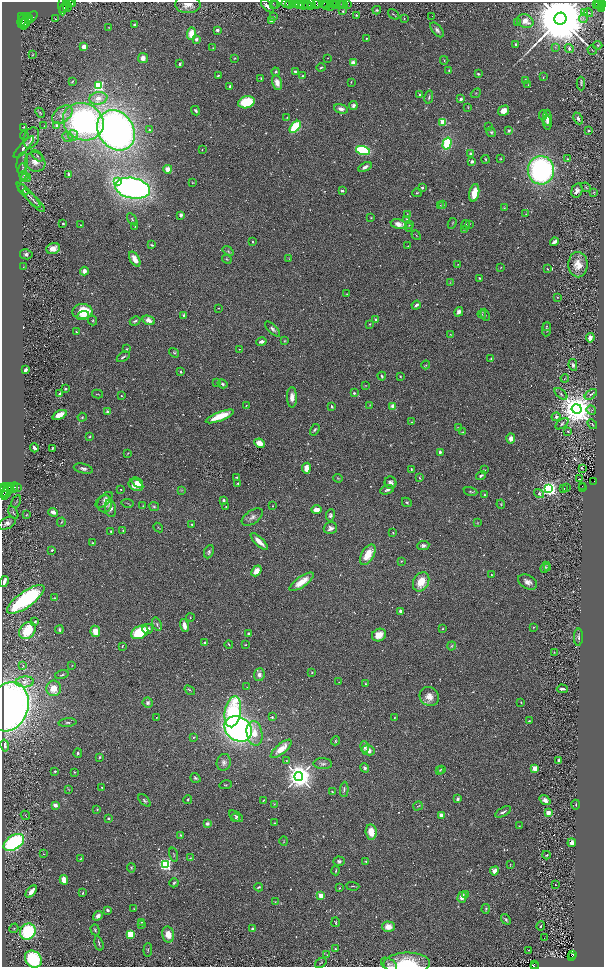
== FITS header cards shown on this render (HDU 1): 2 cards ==
NAXIS1  =                 1204
NAXIS2  =                 1930

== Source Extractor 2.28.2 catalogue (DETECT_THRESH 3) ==
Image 1204 x 1930 px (HDU 1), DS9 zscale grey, zoomed out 1/2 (1 PNG px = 2 x 2 image px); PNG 606 x 969 px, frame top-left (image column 1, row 1930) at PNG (2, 2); each listed source drawn as its Kron ellipse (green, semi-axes under 4 px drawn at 4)
Background 0.557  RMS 0.026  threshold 0.0773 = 3 sigma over >= 5 px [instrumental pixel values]
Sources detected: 707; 53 cannot appear on this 1/2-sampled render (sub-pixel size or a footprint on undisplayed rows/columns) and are neither listed nor drawn; of the other 654, the 500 brightest by FLUX_AUTO listed and drawn (154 fainter detections omitted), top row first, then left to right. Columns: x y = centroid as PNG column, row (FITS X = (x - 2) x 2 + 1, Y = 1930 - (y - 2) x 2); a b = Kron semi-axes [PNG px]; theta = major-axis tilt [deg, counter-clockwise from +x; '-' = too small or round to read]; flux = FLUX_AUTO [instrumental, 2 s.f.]
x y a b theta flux
73 2 2 1 - 910
69 3 6 3 -25 4300
273 3 2 1 - 20
286 3 5 2 - 650
293 3 3 2 - 490
302 3 2 1 - 200
311 3 5 3 - 670
317 3 3 2 - 320
331 3 2 2 - 74
335 3 3 2 - 70
339 3 2 2 - 730
342 3 2 1 - 41
344 3 2 2 - 140
348 3 2 1 - 27
596 3 2 1 - 95
63 4 11 3 87 3300
188 4 12 9 -2 48
289 4 4 2 - 610
300 4 2 2 - 470
307 4 3 2 - 630
323 4 4 1 - 880
326 4 2 1 - 80
599 4 4 2 - 350
603 4 3 2 - 450
276 5 2 1 - 120
296 5 3 2 - 160
304 5 4 2 - 690
306 5 2 1 - 610
316 5 4 2 - 630
267 6 8 3 -45 19
310 6 2 1 - 430
327 6 2 1 - 300
330 6 2 1 - 17
596 6 3 1 - 10
601 6 2 1 - 320
67 7 5 2 - 3100
64 8 5 2 - 1900
602 8 4 3 - 410
377 10 4 4 - 7
343 11 4 2 - 5.2
585 13 2 2 - 37
589 13 4 3 - 5.2
394 14 6 2 -39 4.6
357 15 3 3 - 7.3
432 16 2 1 - 4.3
21 17 2 2 - 1100
27 17 3 2 - 1400
28 17 3 2 - 2100
32 17 7 2 47 2300
274 17 4 2 - 3.2
55 18 3 2 - 2.9
583 18 5 2 - 6.1
404 19 2 2 - 3.4
560 19 6 6 - 100000
22 20 6 3 67 2100
271 20 3 3 - 12
525 21 8 6 -21 51
26 22 8 3 63 3500
517 22 3 2 - 3.2
23 23 6 2 48 3200
134 25 2 2 - 20
109 28 4 2 - 2.8
217 30 2 2 - 18
437 30 9 4 -49 18
191 34 6 4 86 67
366 38 3 2 - 3.9
196 39 2 2 - 32
516 44 3 2 - 6.1
598 45 4 3 - 4.9
84 47 4 3 - 39
555 47 3 2 - 2.9
213 48 3 3 - 3.7
569 48 5 4 - 11
592 50 5 2 - 3.4
32 55 4 3 - 4
143 58 5 5 - 34
235 58 3 3 - 5
328 58 2 2 - 3.1
444 60 4 2 - 4.6
353 63 4 4 - 39
180 64 4 2 - 7.9
321 67 4 2 - 6.9
449 70 3 3 - 5.9
276 72 4 3 - 6.4
295 72 4 3 - 11
478 74 3 3 - 7.7
218 75 3 2 - 7.3
303 76 2 2 - 4.4
543 77 4 2 - 3.8
261 78 3 2 - 4.4
526 80 2 2 - 37
72 81 3 1 - 3.9
351 82 3 2 - 3.5
277 83 8 5 -77 39
581 83 7 4 -90 9.6
528 85 3 2 - 3.6
99 86 3 3 - 610
230 86 3 2 - 7.9
476 93 5 2 - 3.5
419 95 2 2 - 8.4
429 97 7 2 77 7.2
98 98 9 6 9 38
461 99 4 3 - 13
246 102 8 6 17 200
353 106 4 4 - 19
468 107 3 1 - 3
341 109 7 4 -14 25
196 111 5 3 - 11
504 111 6 4 31 44
40 113 5 2 - 4.5
62 115 12 7 37 32
543 115 5 4 - 6.5
287 117 3 2 - 3
547 118 8 4 -88 21
578 118 6 4 -65 13
83 122 21 18 -27 1200
443 122 2 2 - 180
547 122 7 3 -81 15
56 125 3 2 - 19
44 126 3 2 - 3.3
24 127 3 2 - 4.8
295 127 7 4 50 300
489 127 3 2 - 3.1
116 130 21 17 -54 2700
149 130 2 2 - 9.6
589 130 2 2 - 4
509 131 2 2 - 31
491 132 5 4 - 8.5
24 135 4 3 - 5
73 135 5 5 - 16
67 137 5 4 - 9.3
31 138 11 7 71 32
447 143 6 4 74 220
24 147 14 3 47 20
202 150 2 2 - 2.8
363 150 7 4 -15 420
471 153 3 3 - 8
37 156 7 3 -45 7.1
486 159 4 3 - 6
501 159 3 3 - 4.2
568 159 3 2 - 3.7
472 161 2 2 - 38
35 162 10 9 - 53
22 163 11 5 81 21
365 167 7 3 28 22
168 169 4 4 - 50
541 170 14 13 - 1100
23 171 8 3 -88 15
69 174 4 4 - 9.5
24 176 5 4 - 8.1
25 178 6 3 12 6.7
118 182 3 3 - 50
192 183 3 2 - 3.1
586 187 5 2 - 4.7
132 188 17 10 -10 2100
422 188 3 3 - 7.6
23 190 6 2 -50 11
342 191 4 3 - 7.8
577 191 7 5 73 19
594 192 3 2 - 5.5
417 193 5 3 - 5.7
474 193 9 5 80 84
28 195 17 3 -47 16
34 201 15 2 -46 16
443 204 3 2 - 3
440 205 3 2 - 3.6
504 208 3 3 - 3.9
407 214 4 2 - 2.9
526 214 3 3 - 3.2
181 215 3 3 - 21
371 218 3 2 - 3.3
132 219 6 3 -55 5.6
407 220 3 3 - 10
63 223 2 2 - 18
452 223 5 2 - 3.9
399 224 8 5 -10 49
469 224 3 3 - 4.8
80 225 4 2 - 3.3
409 225 3 2 - 4.1
466 225 5 3 - 11
135 226 3 3 - 4.8
408 227 4 2 - 3.4
464 229 4 2 - 3.9
416 235 5 2 - 4.1
252 242 2 2 - 4.3
554 242 4 2 - 35
152 245 4 2 - 6.2
408 246 2 2 - 3.1
53 248 7 5 21 47
228 251 6 3 -38 8.6
26 254 6 5 - 15
135 259 8 4 -59 51
227 259 5 3 - 6.2
289 259 4 3 - 4.3
458 264 3 3 - 3.2
578 265 12 9 -88 78
23 267 2 2 - 3.2
501 267 3 2 - 2.9
547 269 3 2 - 3.5
84 271 4 4 - 29
480 278 4 3 - 5.3
450 282 3 3 - 4
347 294 4 2 - 3.4
557 297 2 1 - 3.3
416 305 5 2 - 15
219 308 3 2 - 3.4
82 311 10 7 3 160
459 312 5 4 - 22
482 314 4 2 - 3.4
184 315 4 3 - 9.4
485 315 6 2 -68 5.1
83 316 6 3 18 24
376 319 2 2 - 31
93 320 5 4 - 6.8
149 320 6 4 -24 36
135 321 5 3 - 9.8
370 324 3 2 - 5.4
547 326 3 3 - 4.7
273 329 10 4 -45 14
546 329 7 3 85 9
76 332 4 3 - 5.3
450 334 4 3 - 3.7
590 338 5 4 - 20
285 341 4 3 - 4.5
261 342 5 3 - 15
127 349 3 3 - 5.2
239 349 2 2 - 4.9
174 353 5 3 - 5.8
123 357 7 3 32 9.6
491 359 4 2 - 4.3
426 365 4 3 - 4.6
573 365 6 4 -80 12
26 370 4 3 - 15
181 372 3 3 - 7.4
382 376 4 2 - 9.3
400 376 2 2 - 4.2
565 378 4 3 - 4
217 383 3 3 - 4
222 384 5 4 - 13
366 385 3 2 - 3
66 389 3 3 - 7.7
354 393 2 2 - 20
60 394 4 3 - 18
98 394 5 2 - 3.5
561 394 7 4 -39 9.8
591 394 7 3 37 6.9
121 396 2 2 - 8.5
292 397 10 5 -89 38
246 405 3 2 - 3.9
370 405 3 2 - 2.9
332 406 3 2 - 11
393 407 4 3 - 52
577 409 5 5 - 14000
591 410 5 4 - 8.1
108 412 2 2 - 49
60 415 7 4 26 61
220 416 15 4 22 130
82 417 4 3 - 5.7
556 417 4 3 - 13
412 422 2 1 - 4.3
562 424 7 4 38 10
592 424 6 2 -45 4.8
458 428 3 2 - 5.4
315 430 6 3 59 7.9
568 431 2 2 - 14
462 432 4 2 - 3.3
90 437 4 3 - 6
511 438 5 4 - 33
259 443 5 4 - 52
34 448 4 3 - 14
52 448 3 2 - 5.2
440 452 4 4 - 13
128 453 4 2 - 3
306 468 5 3 - 60
582 468 2 2 - 44
83 469 9 5 -13 17
411 469 3 2 - 3.8
484 470 3 2 - 4.1
481 476 5 3 - 11
237 477 4 3 - 7.2
338 478 5 3 - 4.2
420 478 4 2 - 3.8
580 479 2 1 - 7.8
594 481 3 2 - 60
137 482 6 3 -42 32
390 483 6 6 - 21
238 484 3 2 - 7.4
136 485 8 5 -26 66
582 486 3 2 - 42
8 487 2 2 - 1400
18 487 2 2 - 100
3 488 2 2 - 990
10 488 3 2 - 2200
13 488 6 2 53 1900
566 488 2 1 - 1000
582 488 2 1 - 27
121 489 2 2 - 5.6
549 489 3 3 - 2300
563 489 2 2 - 41
3 490 7 2 74 2800
181 490 4 2 - 3.9
387 490 7 3 18 11
471 491 7 3 -13 6.5
7 492 9 4 64 4200
5 493 5 2 - 2100
539 494 5 4 - 11
484 495 3 2 - 4.6
104 500 10 5 41 17
223 500 4 3 - 9.2
16 501 7 1 62 3.9
407 502 5 3 - 7.7
127 503 6 1 -10 3.7
105 504 8 7 - 28
501 504 4 3 - 4.5
143 506 3 3 - 2.9
154 506 5 4 - 6.9
272 506 2 2 - 3.3
226 507 3 3 - 4.3
110 508 9 5 -80 25
316 510 5 4 - 34
13 512 7 3 -61 6.4
53 512 5 3 - 27
27 515 4 3 - 4.4
330 515 6 4 80 12
252 517 12 6 35 26
61 522 5 2 - 4.2
7 523 9 5 25 25
477 523 4 3 - 4.4
192 525 3 2 - 4.8
158 527 5 2 - 3.6
330 528 7 6 - 23
123 530 3 2 - 3.4
111 531 3 2 - 5.4
393 533 3 2 - 4
259 541 11 3 -45 53
92 543 2 2 - 4.4
423 545 6 4 6 15
52 550 2 2 - 17
209 552 7 4 66 11
368 555 11 6 59 94
401 561 3 3 - 3.4
545 567 6 4 68 6.5
547 568 4 3 - 4.5
256 571 6 4 51 51
491 574 2 1 - 3.4
4 581 6 3 62 33
302 582 14 5 35 89
421 582 10 7 62 100
528 582 10 6 -29 31
55 597 4 3 - 3.6
26 599 22 8 35 670
401 611 4 3 - 20
190 618 4 2 - 3.9
35 622 3 2 - 6.4
157 624 7 4 -71 12
184 626 7 3 -76 37
533 627 3 3 - 4.3
147 629 5 5 - 31
443 629 2 2 - 7.7
27 630 9 7 48 160
59 630 4 3 - 7.8
95 631 6 5 - 58
140 632 9 6 26 230
249 634 3 3 - 11
379 635 7 6 - 63
578 637 8 4 90 14
205 643 4 3 - 8.4
229 644 4 2 - 3.7
246 645 3 2 - 3.7
452 646 5 3 - 6.7
122 647 2 2 - 5
554 652 2 2 - 3.2
23 665 3 2 - 3.4
72 665 3 2 - 2.9
312 672 2 2 - 7.2
62 675 7 2 17 6.5
259 675 6 5 - 20
25 682 9 5 3 26
339 682 3 2 - 3.1
365 684 2 2 - 5.8
247 687 2 2 - 2.9
54 688 8 7 - 62
562 689 5 2 - 15
190 690 6 2 -36 5.3
429 696 10 9 - 49
521 702 3 2 - 3.5
148 703 5 5 - 17
9 707 25 19 71 2500
233 712 15 8 80 480
156 717 3 2 - 3.4
272 717 3 2 - 6
394 718 3 2 - 3.3
529 721 3 2 - 3.5
68 723 9 3 5 8.5
238 729 14 12 -35 2100
254 733 12 8 -80 62
194 737 4 3 - 4.5
335 741 4 3 - 5.1
5 745 6 3 -79 9.3
365 747 6 4 -76 18
281 749 13 5 40 57
368 750 6 5 - 39
78 753 4 3 - 9
100 757 3 2 - 7.8
559 760 3 3 - 12
286 761 4 3 - 4.8
224 762 8 7 - 19
323 764 9 5 -2 15
365 768 5 4 - 16
534 768 2 2 - 160
441 769 3 3 - 3.5
440 770 3 3 - 4.1
55 771 2 2 - 18
74 772 2 2 - 7.4
299 776 4 4 - 8500
195 778 5 4 - 11
226 785 6 3 13 5.8
102 787 3 2 - 4
69 789 3 3 - 3.1
344 789 7 3 87 9.4
332 792 3 2 - 3.6
188 799 4 3 - 5.5
458 799 4 3 - 13
144 800 8 4 -45 9.8
263 800 3 2 - 3.2
545 800 6 4 -36 23
274 804 3 2 - 2.8
55 805 2 2 - 60
576 805 5 2 - 3.9
418 806 5 2 - 2.8
97 809 3 3 - 4.8
503 812 8 3 29 13
548 813 2 2 - 120
25 815 5 2 - 3.6
441 815 4 3 - 23
236 816 8 4 -34 12
235 818 5 3 - 6.4
109 819 2 2 - 27
274 823 3 3 - 3.5
207 824 3 3 - 22
519 826 3 3 - 3.1
371 832 7 5 -82 75
181 835 4 3 - 5.4
284 841 5 2 - 2.8
14 842 11 7 33 710
572 843 4 3 - 35
44 854 3 3 - 3.8
174 854 7 2 -73 4.9
547 855 4 3 - 6.2
80 858 4 2 - 3.9
190 858 3 2 - 3.1
339 861 5 5 - 13
366 861 4 3 - 4.7
165 864 3 3 - 1400
510 865 3 1 - 2.8
131 868 5 3 - 5.6
336 871 4 2 - 3.9
494 871 4 3 - 62
64 880 5 3 - 67
174 883 4 3 - 7.8
555 884 2 2 - 4
353 886 7 2 -5 5.6
259 887 4 3 - 9.2
339 888 3 2 - 4.1
31 892 7 3 48 40
83 893 3 2 - 5
466 895 3 3 - 6.2
321 896 2 2 - 140
462 897 6 4 73 25
275 902 3 2 - 4
134 909 3 2 - 3.4
486 909 5 3 - 5.5
107 910 3 2 - 13
98 916 5 4 - 21
506 919 6 3 -52 8.4
141 922 3 2 - 2.8
336 922 5 2 - 5.4
142 924 4 2 - 4.3
541 926 5 2 - 6.7
388 927 6 5 - 58
14 928 5 3 - 6.7
252 929 3 2 - 9
95 930 6 3 -72 6.6
28 932 8 7 - 250
130 934 3 3 - 260
168 934 8 6 -76 59
544 938 2 1 - 3.4
99 943 7 2 -74 7.4
335 949 2 2 - 4.8
148 950 6 2 85 4.1
529 950 2 1 - 2.9
573 954 2 2 - 5.1
327 955 3 3 - 3.6
572 956 4 2 - 18
33 959 9 7 -44 340
321 963 6 2 37 4.7
389 964 9 5 -34 13
407 964 23 11 1 200
534 964 2 1 - 4.1
534 966 2 1 - 13
At the frame edge (FLAGS 8, measured only in part): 10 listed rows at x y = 73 2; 69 3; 63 4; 188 4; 603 4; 3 488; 4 581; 389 964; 407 964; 534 966
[154 fainter detections neither listed nor drawn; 53 sub-pixel or undisplayed-footprint detections neither listed nor drawn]